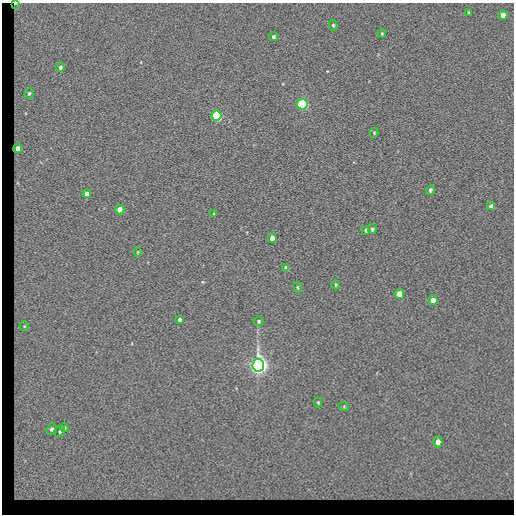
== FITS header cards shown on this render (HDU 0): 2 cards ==
NAXIS1  =                  512 / length of data axis 1
NAXIS2  =                  512 / length of data axis 2

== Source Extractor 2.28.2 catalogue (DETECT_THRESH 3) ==
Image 512 x 512 px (HDU 0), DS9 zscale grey, 1 PNG px = 1 image px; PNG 516 x 516 px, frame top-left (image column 1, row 512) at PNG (2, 3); each listed source drawn as its Kron ellipse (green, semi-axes under 4 px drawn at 4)
Background 88.6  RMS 17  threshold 50.8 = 3 sigma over >= 5 px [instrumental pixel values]
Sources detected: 36; all 36 listed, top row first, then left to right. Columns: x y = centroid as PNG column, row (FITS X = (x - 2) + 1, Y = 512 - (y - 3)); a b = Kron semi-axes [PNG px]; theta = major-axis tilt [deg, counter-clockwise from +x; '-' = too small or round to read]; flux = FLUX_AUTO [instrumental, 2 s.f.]
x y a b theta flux
15 3 3 2 - 2000
469 13 3 3 - 1300
503 15 4 4 - 8700
333 25 5 4 - 1500
382 33 4 3 - 1400
273 37 5 4 - 2100
60 67 4 4 - 3300
29 93 5 4 - 2000
302 104 5 5 - 160000
217 116 5 5 - 130000
374 133 5 4 - 1300
18 148 4 4 - 9200
430 190 5 4 - 2400
87 194 4 4 - 5100
491 206 4 4 - 3500
120 209 5 4 - 17000
214 214 4 3 - 1200
372 229 5 4 - 2000
366 230 4 3 - 1800
272 238 5 4 - 10000
138 252 4 3 - 760
286 268 4 4 - 4100
336 285 4 3 - 990
298 287 5 3 - 1100
399 294 5 5 - 17000
433 300 5 4 - 11000
179 320 4 3 - 2900
258 321 5 5 - 1800
24 326 5 4 - 1200
258 365 6 6 - 840000
318 402 5 4 - 1300
344 407 5 3 - 1100
64 427 4 4 - 1500
51 429 6 4 67 3100
60 431 6 5 - 2000
438 442 5 4 - 8200
At the frame edge (FLAGS 8, measured only in part): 1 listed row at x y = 15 3